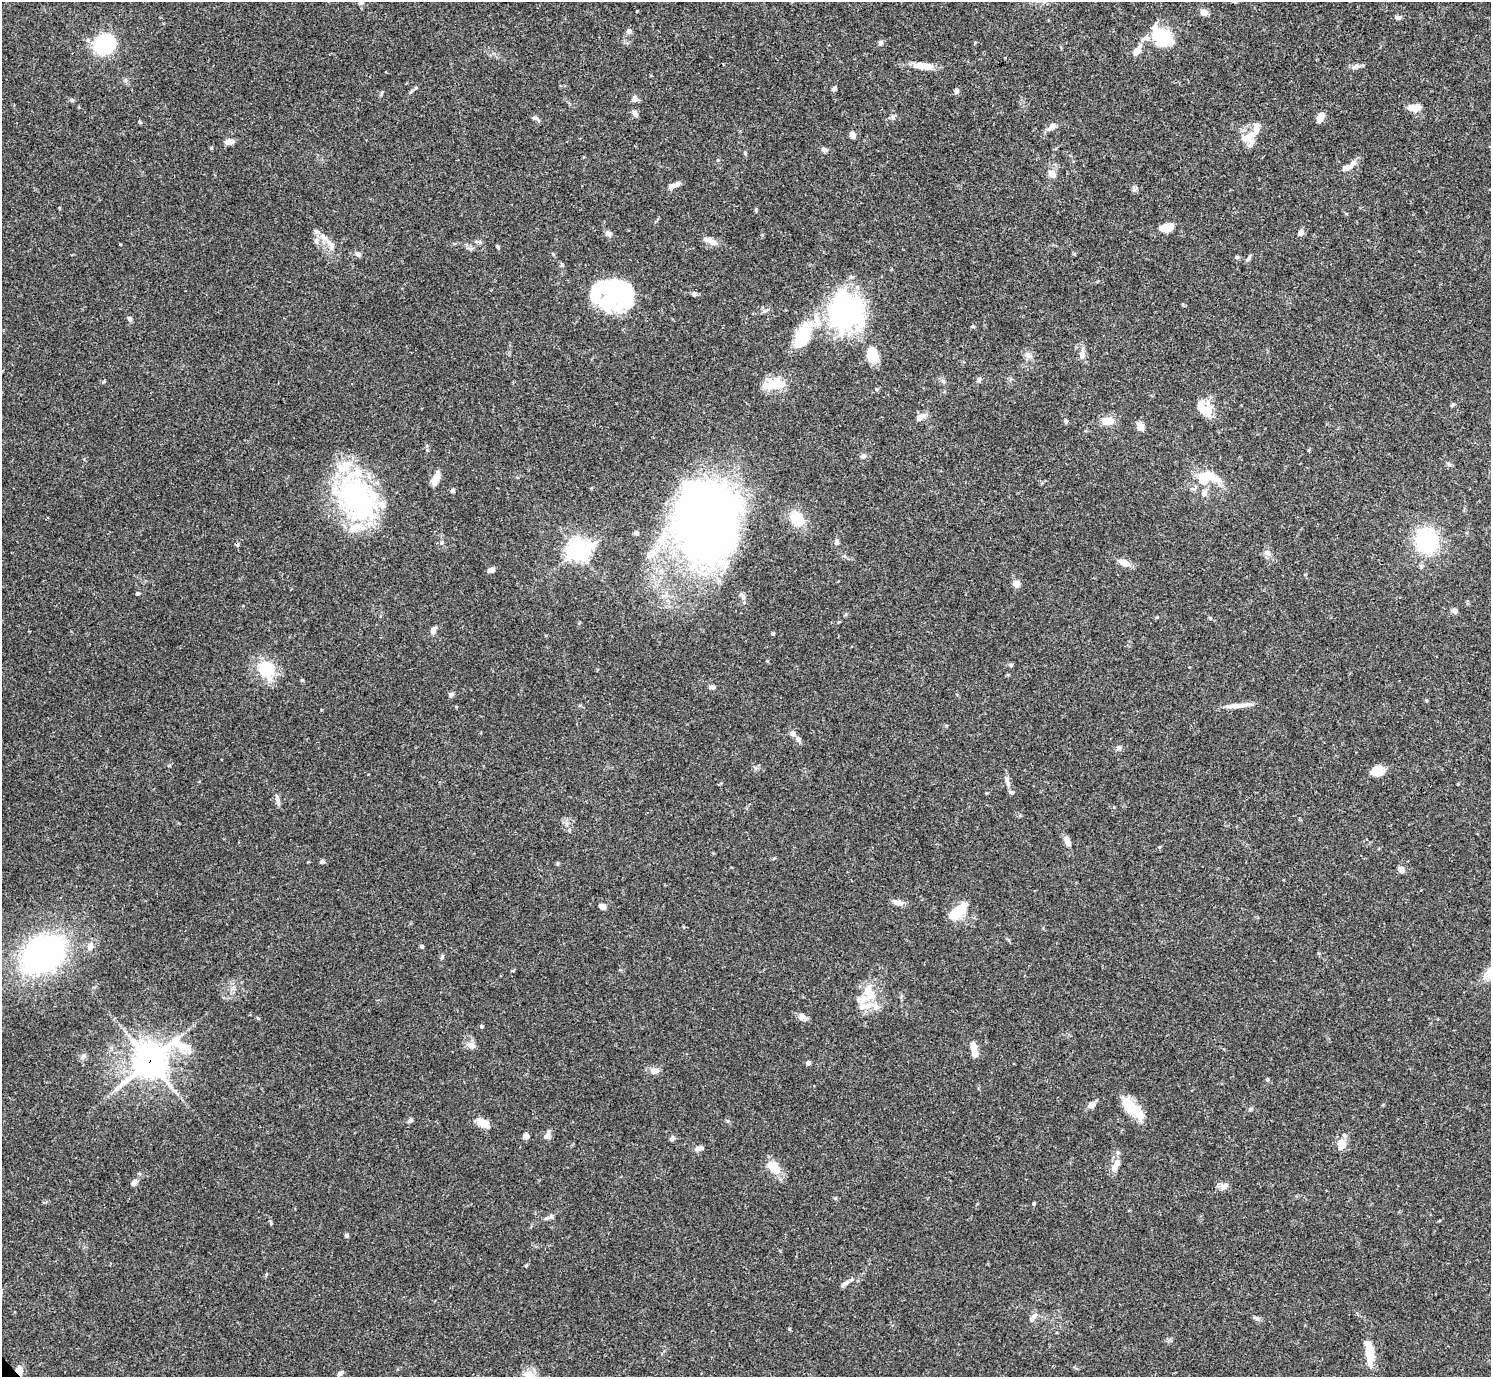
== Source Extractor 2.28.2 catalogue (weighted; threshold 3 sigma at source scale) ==
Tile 10 of 4 x 4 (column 2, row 3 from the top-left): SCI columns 1492-2980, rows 1535-2909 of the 5963 x 5959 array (HDU 1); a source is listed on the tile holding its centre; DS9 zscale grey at full resolution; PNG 1493 x 1379 px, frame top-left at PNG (2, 2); no overlay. Shown black and unused: <1% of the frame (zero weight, under 3 of 4 exposures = <1% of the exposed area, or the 3 px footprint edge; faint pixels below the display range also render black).
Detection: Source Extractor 2.28.2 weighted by HDU 2 'WHT'; one run over the whole footprint, this tile lists its part. Background 0.0711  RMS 0.0032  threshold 0.0143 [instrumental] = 3 sigma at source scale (4.5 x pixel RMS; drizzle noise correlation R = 1.50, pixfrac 1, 0.05/0.05 arcsec/px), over >= 5 px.
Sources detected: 165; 7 inside a brighter object's white glare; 1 cosmic-ray / hot-pixel residue — not listed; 17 inside a brighter listed object's ellipse — not listed separately; the other 140 listed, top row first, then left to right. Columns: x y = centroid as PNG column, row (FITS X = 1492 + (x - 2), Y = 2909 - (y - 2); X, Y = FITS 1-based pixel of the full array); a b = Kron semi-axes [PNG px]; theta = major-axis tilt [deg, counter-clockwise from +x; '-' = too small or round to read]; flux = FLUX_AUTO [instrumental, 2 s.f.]
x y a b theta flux
361 2 9 6 57 1.1
1234 2 6 3 -20 0.41
1204 12 9 7 -29 1.7
1398 17 9 5 -6 0.84
629 31 7 6 - 0.96
1162 36 27 18 -42 12
880 42 6 6 - 0.85
105 44 14 11 43 40
1137 50 14 6 58 2.7
921 65 18 10 1 3.3
1355 67 12 6 19 1.4
834 89 7 5 54 0.73
956 91 7 6 - 0.84
634 98 8 7 - 1.2
72 100 7 5 1 0.6
1414 108 13 7 1 3.6
635 114 9 5 -57 1.2
1320 117 11 6 64 3.1
535 118 14 3 -26 0.65
140 122 5 4 - 0.39
1052 127 10 7 49 1.8
852 135 7 6 - 1.7
1248 137 25 14 35 5
229 142 10 5 6 2.4
824 150 8 6 -40 0.85
745 153 5 4 - 0.35
1348 167 20 7 33 3.2
1052 174 11 9 -47 2
674 185 15 6 28 1.6
756 210 5 3 - 0.36
1166 228 15 9 16 4.5
608 233 9 6 -19 1
1301 233 7 6 - 1.6
323 236 10 5 -71 1.5
316 241 7 4 -72 0.66
480 242 6 4 -49 0.5
712 242 13 8 -13 2
331 245 15 7 -77 2.2
498 247 6 4 -49 0.43
470 249 7 5 -60 0.68
358 254 8 6 -37 0.96
1074 254 5 5 - 0.34
1237 257 6 4 20 0.47
1248 259 10 4 45 0.65
561 265 6 4 89 0.44
624 294 28 17 -88 21
694 294 6 5 - 0.67
764 311 8 6 1 0.9
846 312 42 39 -81 57
129 319 6 5 - 0.84
803 336 33 18 66 13
872 355 13 8 -74 10
1027 355 9 8 - 1.6
1082 355 10 7 -89 2
979 380 7 5 86 0.71
773 384 28 12 11 6.8
1452 405 6 4 29 0.5
1206 410 21 14 0 5
920 417 13 8 34 2.1
1066 421 5 5 - 0.54
1108 421 15 9 0 3.8
1141 427 6 6 - 3.4
863 456 8 6 25 0.82
1205 476 15 10 10 5.5
436 478 16 6 69 3.5
453 490 5 5 - 0.72
1204 493 9 9 - 1.4
356 498 59 37 -53 61
705 518 86 61 89 230
797 519 17 13 -57 7.8
1426 541 19 16 -69 33
836 542 7 5 71 0.89
577 550 8 7 - 220
1267 553 9 7 -18 1.3
1124 562 16 8 -25 2.5
1421 566 7 5 88 0.67
491 570 8 5 23 1.4
1016 583 8 7 - 1.9
137 593 5 4 - 0.5
1455 611 6 5 - 1.3
433 630 9 6 73 1.5
773 633 5 4 - 0.39
1011 665 5 5 - 0.46
266 669 18 17 - 14
712 687 7 5 -7 0.88
451 694 7 5 32 0.74
1233 706 35 6 7 3.3
798 739 8 6 -44 0.99
1119 748 7 6 - 0.85
1377 771 14 11 4 4.3
1007 779 9 6 -74 1.2
1012 792 6 6 - 0.72
986 793 5 3 - 0.24
277 798 11 6 -81 1.1
1067 842 10 6 -67 2.5
1159 847 5 3 - 0.29
322 862 6 5 - 0.76
1401 870 8 6 -42 1.7
898 903 13 7 -13 1.9
602 906 9 7 -20 1.2
960 910 18 11 64 6.5
90 946 9 7 72 1.9
421 946 4 4 - 0.63
42 954 31 24 33 120
442 957 7 4 55 0.49
869 993 25 13 -62 7.6
862 1006 12 9 21 3.1
802 1016 11 9 -42 1.5
481 1026 5 4 - 0.47
471 1045 11 8 -18 1.9
974 1047 11 7 -75 3.1
83 1057 9 5 62 0.81
150 1061 16 11 30 490
808 1063 5 4 - 1
654 1071 12 8 -10 1.8
1267 1079 5 4 - 0.38
1092 1105 8 6 37 2.4
1132 1108 31 11 -44 9.4
410 1120 7 5 46 0.71
483 1123 19 9 -31 3.3
526 1136 6 5 - 1.6
546 1136 11 7 11 1.3
672 1139 7 6 - 0.75
1341 1144 11 9 77 4.2
699 1148 11 6 15 1.3
1116 1165 19 7 67 3.1
774 1167 15 9 -45 6.5
134 1183 10 6 46 1.1
1224 1186 13 7 19 1.7
1034 1203 4 4 - 0.34
550 1217 9 6 24 1
346 1235 5 5 - 0.56
526 1265 5 3 - 0.32
845 1283 15 5 36 1.2
1034 1315 11 6 43 1.2
1257 1318 10 5 -19 0.74
1369 1353 30 9 -82 6.3
19 1370 10 7 -68 3.1
341 1373 6 5 - 0.98
529 1376 20 9 -22 3.4
Overlapping masked pixels (flux is a lower limit): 4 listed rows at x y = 356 498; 705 518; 150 1061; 19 1370
Isophote crosses this tile's border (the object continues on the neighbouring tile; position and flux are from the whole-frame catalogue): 3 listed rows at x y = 361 2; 1234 2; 529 1376
Unlisted compact peaks at least as high as the median listed source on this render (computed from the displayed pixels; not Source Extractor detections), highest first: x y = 789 1329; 258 1018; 718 160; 211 148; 1210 618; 1134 190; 835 1198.